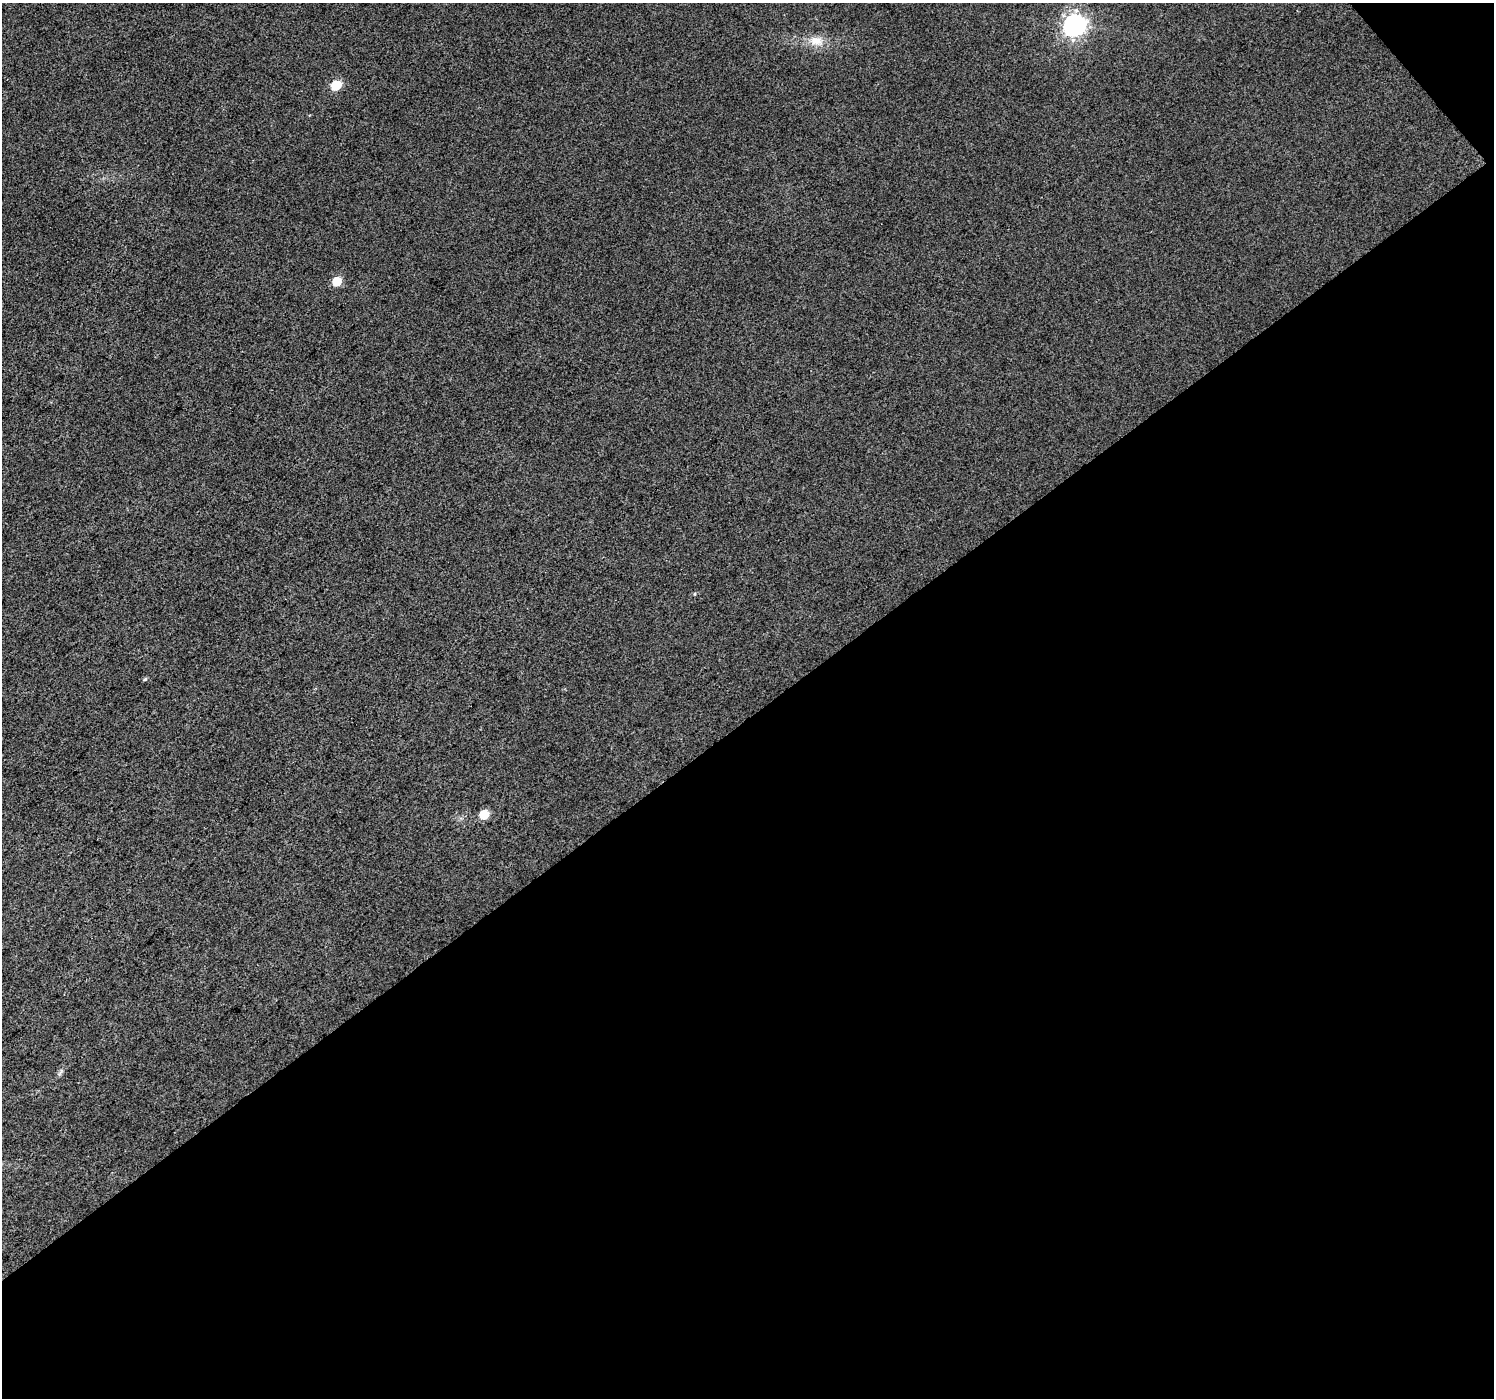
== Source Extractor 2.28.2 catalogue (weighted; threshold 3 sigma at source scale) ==
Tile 4 of 2 x 2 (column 2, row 2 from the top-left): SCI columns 1495-2986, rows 96-1491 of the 2987 x 2966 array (HDU 1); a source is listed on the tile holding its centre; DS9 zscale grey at full resolution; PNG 1496 x 1400 px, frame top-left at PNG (2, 3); no overlay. Shown black and unused: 49% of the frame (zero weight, under 3 of 4 exposures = <1% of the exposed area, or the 3 px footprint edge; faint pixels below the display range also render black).
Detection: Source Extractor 2.28.2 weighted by HDU 2 'WHT'; one run over the whole footprint, this tile lists its part. Background 0.0223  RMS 0.011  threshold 0.051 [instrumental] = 3 sigma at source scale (4.5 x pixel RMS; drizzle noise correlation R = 1.50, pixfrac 1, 0.0396/0.0396 arcsec/px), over >= 5 px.
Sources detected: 6; all 6 listed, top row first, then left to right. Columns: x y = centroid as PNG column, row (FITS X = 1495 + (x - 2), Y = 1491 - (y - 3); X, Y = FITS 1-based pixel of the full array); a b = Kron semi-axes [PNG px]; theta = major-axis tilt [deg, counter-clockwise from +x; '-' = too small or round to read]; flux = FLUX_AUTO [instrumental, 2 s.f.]
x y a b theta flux
1075 25 9 8 - 560
816 41 18 12 -7 15
336 85 6 6 - 39
337 281 6 6 - 32
145 679 5 4 - 1.6
484 814 6 6 - 27